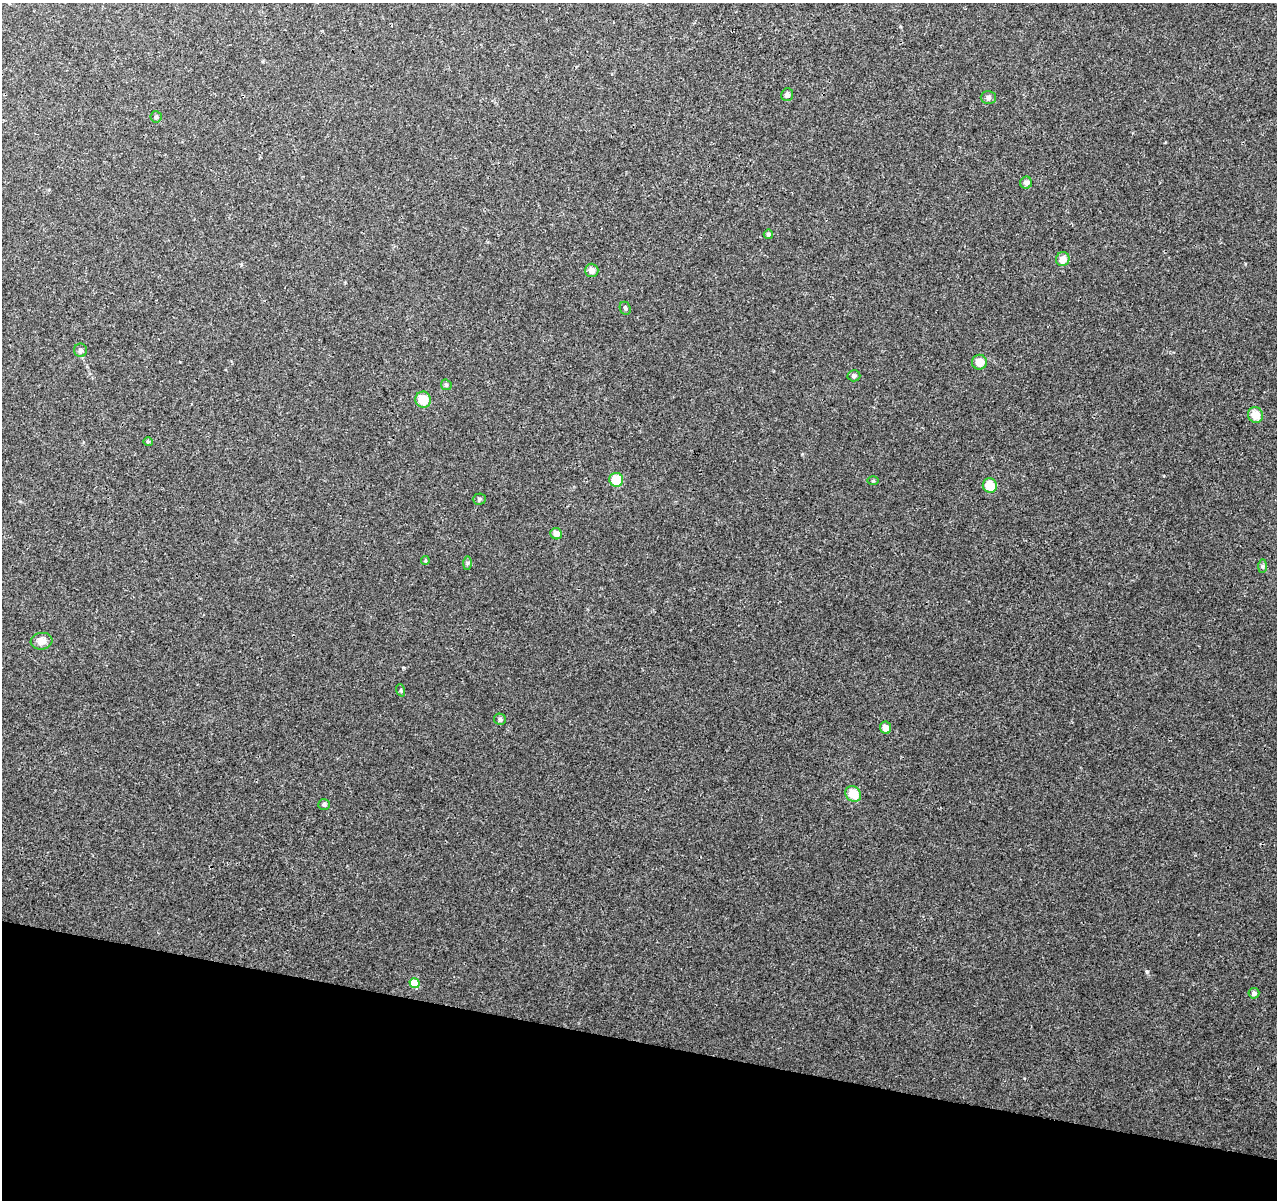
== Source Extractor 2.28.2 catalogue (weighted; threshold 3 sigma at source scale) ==
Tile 15 of 4 x 4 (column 3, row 4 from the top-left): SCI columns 2561-3835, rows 286-1483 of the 5117 x 5298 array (HDU 1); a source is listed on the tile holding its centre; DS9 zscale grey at full resolution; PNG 1279 x 1202 px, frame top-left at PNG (2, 3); each listed source drawn as its Kron ellipse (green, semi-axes under 4 px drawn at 4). Shown black and unused: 13% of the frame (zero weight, under 3 of 4 exposures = <1% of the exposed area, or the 3 px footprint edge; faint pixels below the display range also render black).
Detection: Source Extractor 2.28.2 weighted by HDU 2 'WHT'; one run over the whole footprint, this tile lists its part. Background 0.0078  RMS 0.0023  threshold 0.0102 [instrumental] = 3 sigma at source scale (4.5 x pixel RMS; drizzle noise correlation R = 1.50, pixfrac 1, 0.0396/0.0396 arcsec/px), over >= 5 px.
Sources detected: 31; all 31 listed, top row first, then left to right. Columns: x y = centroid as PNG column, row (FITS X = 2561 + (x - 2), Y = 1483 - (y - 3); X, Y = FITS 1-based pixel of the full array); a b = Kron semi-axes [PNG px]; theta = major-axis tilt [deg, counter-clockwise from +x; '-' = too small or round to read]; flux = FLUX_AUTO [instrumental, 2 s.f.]
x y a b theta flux
787 95 6 6 - 0.78
988 97 7 6 - 0.76
156 117 5 5 - 0.51
1026 183 6 6 - 0.85
768 234 4 4 - 0.48
1063 259 7 6 - 2
592 270 7 6 - 1.5
625 308 6 5 - 0.44
81 350 7 6 - 0.71
980 362 7 7 - 2.5
854 376 6 5 - 0.59
446 385 6 5 - 0.33
423 400 8 7 - 4.4
1255 415 8 7 - 2.9
148 442 4 4 - 0.27
616 480 7 7 - 6.3
873 481 5 3 - 0.23
990 485 7 7 - 4.5
479 499 6 5 - 0.4
556 534 6 5 - 1.8
425 560 4 3 - 0.23
467 563 6 4 89 0.33
1263 566 7 4 90 0.45
42 641 11 8 7 1.7
401 690 6 4 -72 0.29
500 719 6 5 - 0.58
886 728 6 5 - 1.6
853 794 8 7 - 4
324 804 6 5 - 0.46
415 983 5 5 - 5.8
1254 993 5 5 - 0.71